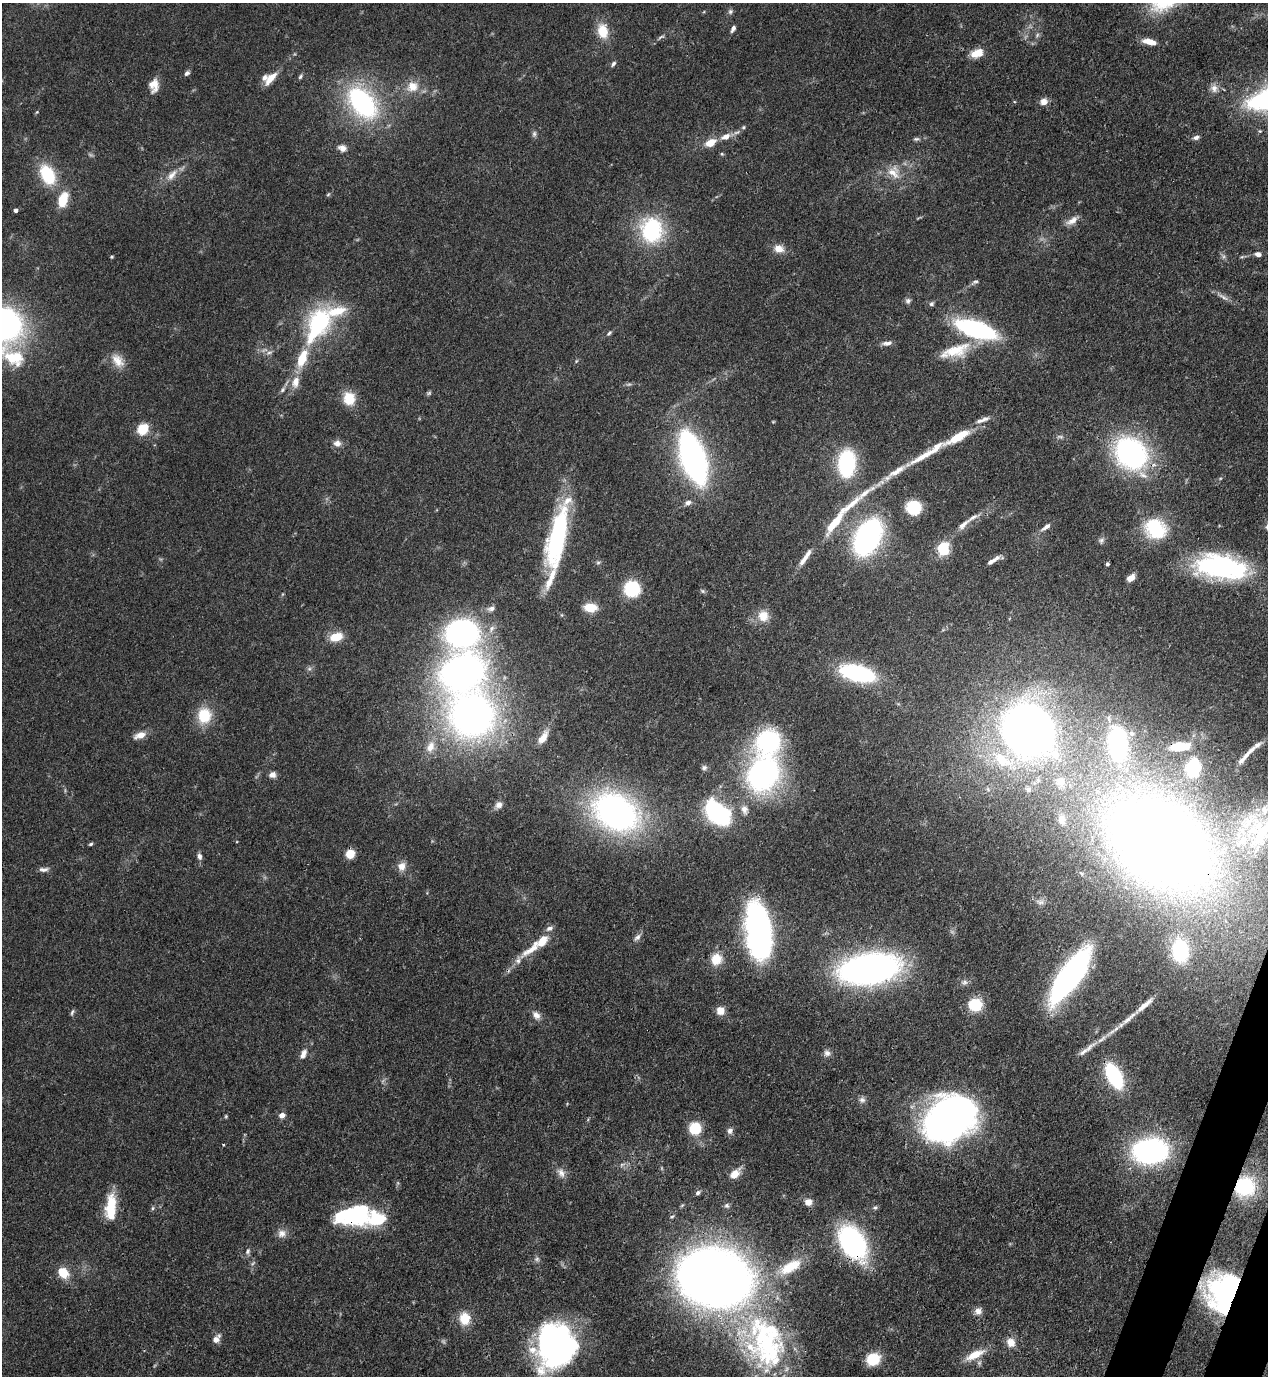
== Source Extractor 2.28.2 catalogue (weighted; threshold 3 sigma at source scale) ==
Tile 6 of 4 x 4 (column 2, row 2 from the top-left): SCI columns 1619-2884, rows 2791-4164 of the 5638 x 5579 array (HDU 1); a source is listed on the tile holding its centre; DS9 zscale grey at full resolution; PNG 1270 x 1378 px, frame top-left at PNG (2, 3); no overlay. Shown black and unused: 2% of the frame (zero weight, under 3 of 4 exposures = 7% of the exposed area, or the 3 px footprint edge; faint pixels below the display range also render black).
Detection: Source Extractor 2.28.2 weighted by HDU 2 'WHT'; one run over the whole footprint, this tile lists its part. Background 0.0662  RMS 0.0035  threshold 0.0158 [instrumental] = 3 sigma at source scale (4.5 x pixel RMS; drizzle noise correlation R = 1.50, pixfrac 1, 0.05/0.05 arcsec/px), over >= 5 px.
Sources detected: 209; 7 too faint to see at this stretch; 8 inside a brighter object's white glare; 3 long thin detections or spike segments (spike, bleed or trail) — not listed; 19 inside a brighter listed object's ellipse — not listed separately; the other 172 listed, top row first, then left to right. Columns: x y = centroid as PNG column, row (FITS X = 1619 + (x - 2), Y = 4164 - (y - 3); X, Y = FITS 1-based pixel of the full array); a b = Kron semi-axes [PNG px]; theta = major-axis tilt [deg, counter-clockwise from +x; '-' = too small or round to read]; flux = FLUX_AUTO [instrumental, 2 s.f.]
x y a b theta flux
730 12 7 6 - 0.9
733 29 9 5 62 1.1
603 31 18 12 -78 7.2
661 37 11 4 27 0.9
1149 42 15 6 -13 4.6
976 53 16 9 22 4.9
613 64 8 5 57 0.78
187 73 8 5 38 0.97
300 76 7 5 52 0.71
270 79 17 7 48 4.8
154 85 15 10 88 3.9
412 86 17 15 18 5.6
1214 88 11 10 - 2.3
1043 102 9 8 - 2.5
362 103 28 16 -51 65
37 112 4 4 - 0.38
743 127 6 5 - 0.6
534 134 9 5 81 0.91
726 137 13 7 25 3.3
1196 138 9 6 17 1.2
916 139 9 5 12 0.82
710 143 8 6 30 6.7
342 148 11 8 -21 2.1
722 154 5 4 - 0.43
894 172 19 15 -53 6
48 175 22 14 -61 17
172 175 19 9 49 3.6
328 194 6 5 - 0.5
63 200 17 10 71 8.2
16 210 4 4 - 1.2
1072 221 17 8 30 2.7
652 230 29 24 -84 30
779 249 12 10 -9 3.4
1258 254 7 5 -18 1.8
112 257 4 4 - 0.38
976 281 8 4 1 0.73
1223 297 17 4 -32 1.7
908 301 7 7 - 1
932 304 7 6 - 0.79
319 322 31 27 89 33
5 324 30 26 -41 100
976 329 33 12 -18 65
609 333 8 4 40 0.67
887 343 13 6 9 1.6
955 351 42 16 17 12
269 353 10 5 18 1.1
14 358 38 20 -25 16
302 358 20 9 69 9.8
118 361 21 13 -52 5
576 361 6 3 71 0.39
295 382 18 11 78 4.4
283 390 9 5 46 0.97
349 398 15 13 -77 7.2
983 420 21 6 21 2.4
773 422 5 3 - 0.29
142 429 11 10 - 8.1
957 437 19 8 32 8.8
1060 437 11 5 -11 0.97
337 443 10 8 -5 2
936 448 31 9 37 5.6
1131 453 30 25 -48 75
693 458 36 16 -71 150
847 464 24 15 87 34
897 471 37 8 33 6.6
688 503 9 6 14 1.4
849 506 68 9 41 11
913 507 11 11 - 17
963 524 21 7 42 2.8
1046 527 13 5 36 1.8
1155 529 22 19 -36 22
556 536 65 22 76 48
868 537 25 16 62 110
1101 540 9 7 61 1
943 548 13 11 -78 13
805 557 26 6 56 3.5
991 562 15 5 27 1.8
598 563 6 4 1 0.58
1107 564 4 3 - 0.68
1217 568 53 28 -18 48
1131 578 8 6 37 3
632 589 11 11 - 24
703 591 8 5 -27 0.59
590 607 13 8 -3 6.8
491 609 10 6 5 1.5
763 616 14 13 - 5
462 633 34 30 0 76
336 637 15 9 16 5.7
462 672 40 31 23 140
857 673 33 14 -14 41
204 715 19 16 85 11
472 715 39 38 - 170
1027 730 44 38 -45 250
1131 733 8 7 - 1.5
140 735 15 8 21 3.5
543 737 18 8 58 3.8
768 741 25 23 47 42
1118 743 23 14 -86 54
1257 745 13 6 33 1.8
1180 746 22 9 6 8.2
430 747 18 11 65 4.8
1002 760 29 14 -32 13
1241 760 10 6 37 1.5
704 768 8 7 - 0.98
1193 768 11 8 80 29
763 774 33 28 67 84
272 775 8 8 - 1.7
1061 781 12 11 - 3.4
1028 789 6 6 - 0.97
499 805 10 8 25 1.9
744 809 12 9 -78 2.3
616 812 40 28 -32 130
717 813 18 12 -43 66
1061 819 13 8 -77 1.9
1263 831 67 20 54 32
91 844 6 4 19 0.56
1160 844 90 63 -37 590
350 854 8 7 - 6
199 856 8 5 -75 1.4
402 866 12 11 - 2.9
44 869 13 6 2 1.5
1040 902 13 7 -9 2
760 930 48 22 -78 95
637 937 11 6 45 1.3
533 948 43 11 39 9
1180 951 21 15 -85 23
716 959 14 13 - 5.8
869 969 42 22 9 160
1070 976 45 14 55 130
964 982 9 7 10 1.3
975 1005 13 12 - 12
1144 1005 35 6 41 4.5
720 1011 8 7 - 4
72 1012 9 4 59 0.66
536 1015 12 8 -44 2.2
1101 1039 17 5 36 2.7
1083 1052 18 6 39 2.4
827 1053 9 8 - 1.4
303 1054 14 7 65 2.4
1114 1076 19 10 -62 37
862 1100 9 8 - 1.3
282 1115 7 6 - 1.8
226 1116 5 4 - 0.4
949 1120 41 31 34 170
695 1128 10 10 - 12
730 1131 8 7 - 1.4
1150 1151 23 16 3 100
561 1173 14 9 -57 2.5
735 1174 15 8 43 3.8
1245 1186 18 17 - 25
698 1193 7 5 35 0.99
808 1202 10 9 - 2.2
727 1206 7 6 - 0.92
875 1207 7 5 66 0.65
152 1208 6 4 88 0.51
111 1210 32 13 90 10
353 1215 39 21 2 35
672 1217 6 4 22 0.54
282 1233 11 11 - 2.5
852 1242 29 18 -59 71
248 1251 8 6 61 1.1
537 1259 7 6 - 0.93
63 1273 12 10 -44 6.3
715 1278 64 50 -14 350
1223 1292 34 29 80 75
978 1311 10 9 - 2.1
465 1318 14 12 -80 7.4
763 1335 89 59 85 80
216 1339 11 7 52 2.3
1011 1342 11 9 -54 3.4
555 1345 34 33 - 130
975 1355 27 9 26 6.4
873 1359 12 10 21 11
Overlapping masked pixels (flux is a lower limit): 9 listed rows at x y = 1180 746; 1160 844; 1114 1076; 1245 1186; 353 1215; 852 1242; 715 1278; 1223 1292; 763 1335
Isophote crosses this tile's border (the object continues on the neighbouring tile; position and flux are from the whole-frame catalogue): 3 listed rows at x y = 5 324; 14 358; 1263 831